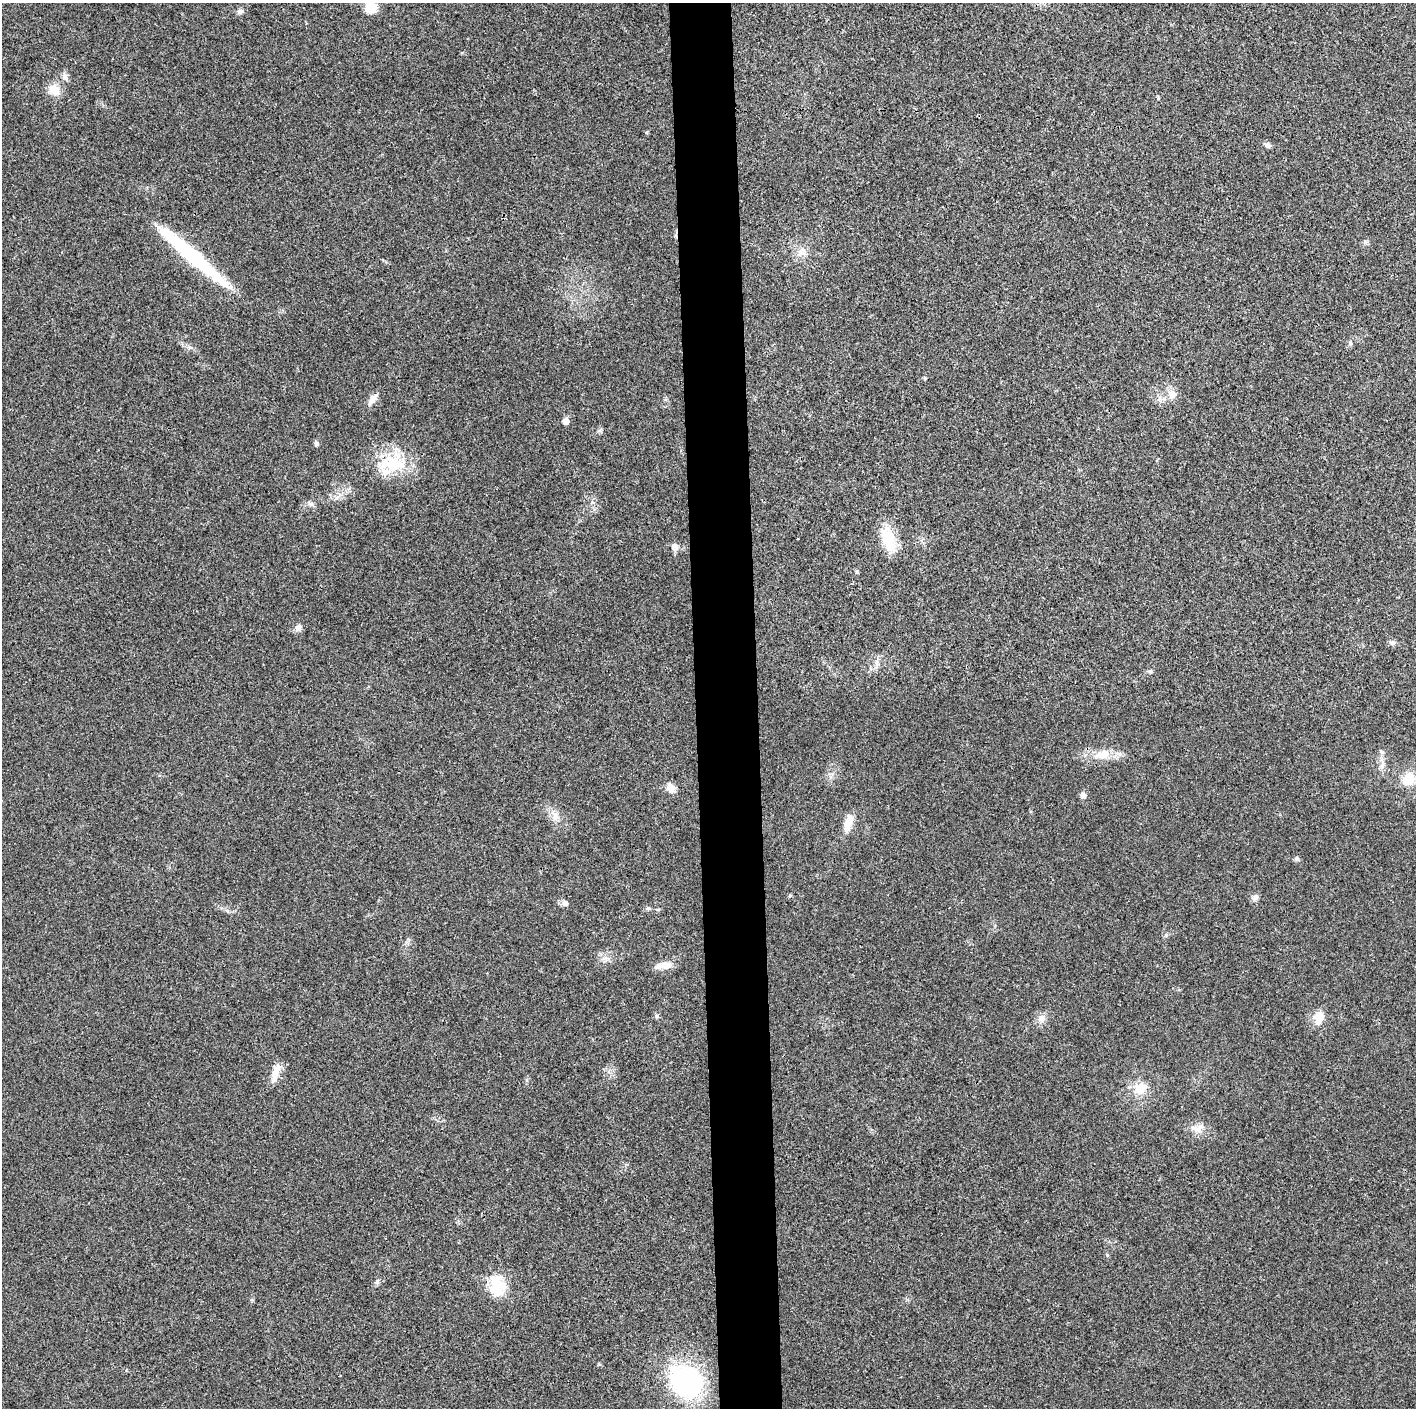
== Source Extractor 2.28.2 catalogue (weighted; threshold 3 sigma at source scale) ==
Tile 5 of 3 x 3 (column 2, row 2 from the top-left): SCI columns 1415-2828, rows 1424-2829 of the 4249 x 4237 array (HDU 1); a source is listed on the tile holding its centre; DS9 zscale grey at full resolution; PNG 1418 x 1410 px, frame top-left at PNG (2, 3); no overlay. Shown black and unused: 4% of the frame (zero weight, under 3 of 4 exposures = <1% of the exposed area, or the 3 px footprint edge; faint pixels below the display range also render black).
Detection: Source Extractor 2.28.2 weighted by HDU 2 'WHT'; one run over the whole footprint, this tile lists its part. Background 0.0197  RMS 0.0056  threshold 0.025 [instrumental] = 3 sigma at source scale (4.5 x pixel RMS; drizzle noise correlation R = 1.50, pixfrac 1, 0.05/0.05 arcsec/px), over >= 5 px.
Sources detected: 49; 2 inside a brighter listed object's ellipse — not listed separately; the other 47 listed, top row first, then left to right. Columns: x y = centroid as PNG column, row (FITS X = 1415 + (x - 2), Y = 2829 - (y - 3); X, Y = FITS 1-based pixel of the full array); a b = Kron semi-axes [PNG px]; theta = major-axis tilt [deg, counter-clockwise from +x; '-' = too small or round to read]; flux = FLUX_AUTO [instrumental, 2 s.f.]
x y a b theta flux
370 7 15 13 89 10
240 11 8 6 22 1.6
65 76 10 7 -74 2.3
54 90 16 14 -33 6.9
646 132 4 4 - 0.62
1267 145 9 6 -18 1.8
1365 243 7 4 19 1.1
800 253 9 8 - 3.5
192 256 96 13 -41 57
1350 343 7 5 -69 1
925 378 5 4 - 0.68
1172 394 15 10 72 4.5
372 399 16 7 53 3.8
565 421 5 5 - 4.8
316 443 5 5 - 1.6
392 463 40 22 -1 26
311 504 6 6 - 1.3
889 539 31 15 -72 16
674 547 6 6 - 4.2
857 571 5 4 - 0.75
298 627 9 8 - 2.6
1392 642 7 4 18 1.1
877 663 8 5 -71 1.7
1150 671 6 5 - 0.93
1103 755 22 13 8 9.9
1408 779 13 11 60 12
671 788 11 9 -49 4.6
1083 795 8 7 - 2.3
555 818 7 4 19 1.5
848 824 22 9 72 7.4
1297 859 7 6 - 1.1
790 896 5 4 - 0.74
1255 897 10 7 29 1.9
565 903 7 7 - 2.4
648 908 6 4 18 0.87
605 959 9 4 9 1.8
663 966 24 8 8 5.6
657 1016 6 4 -61 0.92
1042 1018 11 8 52 3.3
1319 1018 17 12 74 7.2
276 1070 21 10 59 6.3
1140 1088 17 15 49 9
1198 1129 15 10 44 4.8
1107 1255 5 4 - 0.73
377 1282 7 4 72 1
497 1286 24 20 31 15
685 1381 36 30 -50 88
Isophote crosses this tile's border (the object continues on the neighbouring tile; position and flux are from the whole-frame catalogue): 1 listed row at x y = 370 7
Unlisted compact peaks at least as high as the median listed source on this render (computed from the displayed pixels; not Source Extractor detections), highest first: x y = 1166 935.